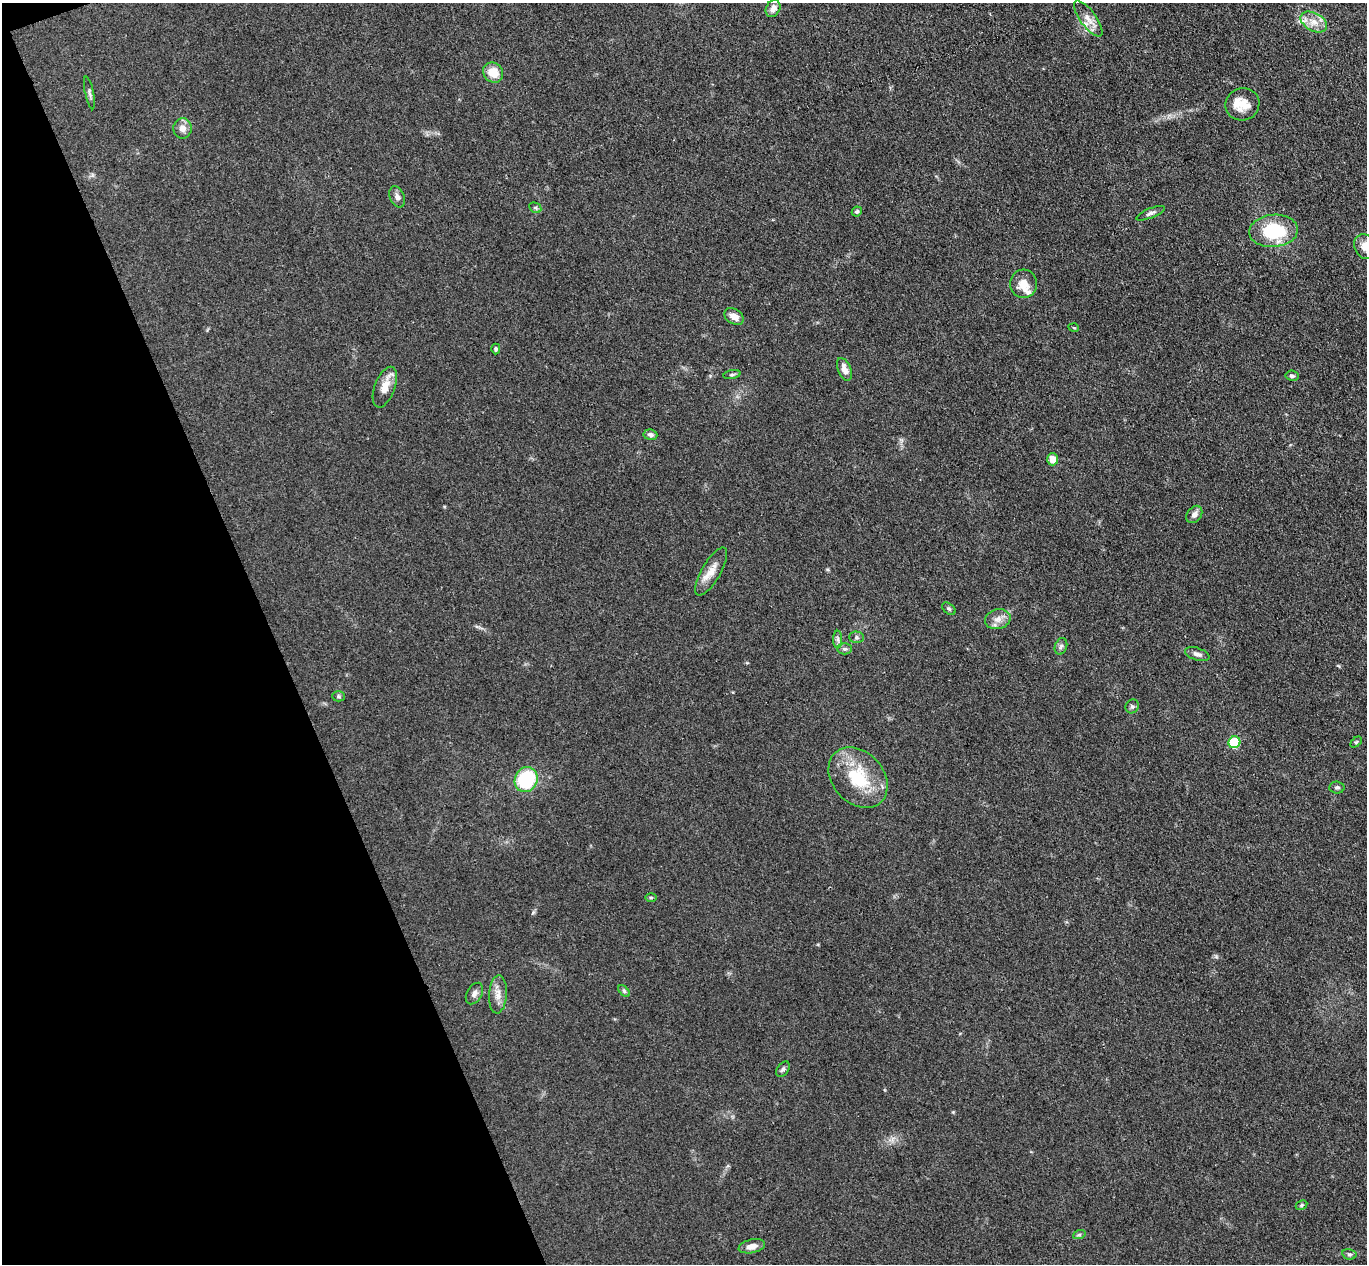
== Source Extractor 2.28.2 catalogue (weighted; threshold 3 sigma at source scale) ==
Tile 5 of 4 x 4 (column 1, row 2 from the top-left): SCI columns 55-1419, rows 2700-3961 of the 5571 x 5525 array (HDU 1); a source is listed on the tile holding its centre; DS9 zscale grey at full resolution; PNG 1369 x 1266 px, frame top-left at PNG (2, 3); each listed source drawn as its Kron ellipse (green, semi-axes under 4 px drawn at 4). Shown black and unused: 20% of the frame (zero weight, under 3 of 4 exposures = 5% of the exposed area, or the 3 px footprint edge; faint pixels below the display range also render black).
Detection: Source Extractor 2.28.2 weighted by HDU 2 'WHT'; one run over the whole footprint, this tile lists its part. Background 0.0885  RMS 0.0071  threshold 0.0318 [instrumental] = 3 sigma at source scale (4.5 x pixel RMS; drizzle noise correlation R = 1.50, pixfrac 1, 0.05/0.05 arcsec/px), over >= 5 px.
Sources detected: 51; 3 inside a brighter listed object's ellipse — not listed separately; the other 48 listed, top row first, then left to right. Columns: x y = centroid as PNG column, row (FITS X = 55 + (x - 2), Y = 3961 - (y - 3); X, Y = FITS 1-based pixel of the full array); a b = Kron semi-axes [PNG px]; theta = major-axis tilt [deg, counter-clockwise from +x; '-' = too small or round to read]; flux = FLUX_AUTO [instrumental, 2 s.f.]
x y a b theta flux
773 8 9 7 61 4.1
1088 19 21 8 -54 6.8
1314 22 14 9 -29 7.1
493 73 11 9 -43 10
89 93 16 2 -78 1.3
1242 104 17 16 - 11
182 128 10 9 - 5
397 197 11 7 -67 2.8
535 208 6 5 - 1.2
857 211 5 4 - 1.2
1151 213 15 5 22 2.3
1273 231 24 16 5 41
1365 247 13 10 -60 8.1
1023 284 14 13 - 8.6
734 316 10 7 -32 5.6
1074 328 5 3 - 0.58
496 349 5 4 - 1.3
844 369 12 6 -67 4.8
732 374 8 3 11 1.2
1292 376 6 5 - 1.6
385 387 21 10 69 9.3
650 435 7 5 -8 2
1053 459 6 5 - 8.4
1194 514 9 7 52 3.7
711 572 27 9 60 9.1
949 609 8 5 -41 1.4
998 619 13 10 14 5.8
857 637 7 6 - 1.6
838 639 9 4 90 1.8
1061 646 8 6 71 1.9
845 649 7 5 0 1.6
1197 654 13 6 -18 2.9
339 696 6 5 - 1.1
1132 706 7 6 - 1.7
1234 742 6 6 - 32
1356 742 6 4 44 0.99
858 778 34 25 -48 37
526 780 13 11 63 50
1337 787 7 6 - 1.6
651 897 6 4 0 0.78
624 991 7 4 -46 1.1
474 993 11 7 59 3.2
498 994 19 9 86 6.3
783 1069 8 5 54 1.8
1301 1205 6 4 28 1.1
1079 1235 6 4 19 1.1
752 1246 13 6 12 5.2
1349 1254 7 5 -12 1.4
Isophote crosses this tile's border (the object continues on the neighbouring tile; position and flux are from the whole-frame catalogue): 1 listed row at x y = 1365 247